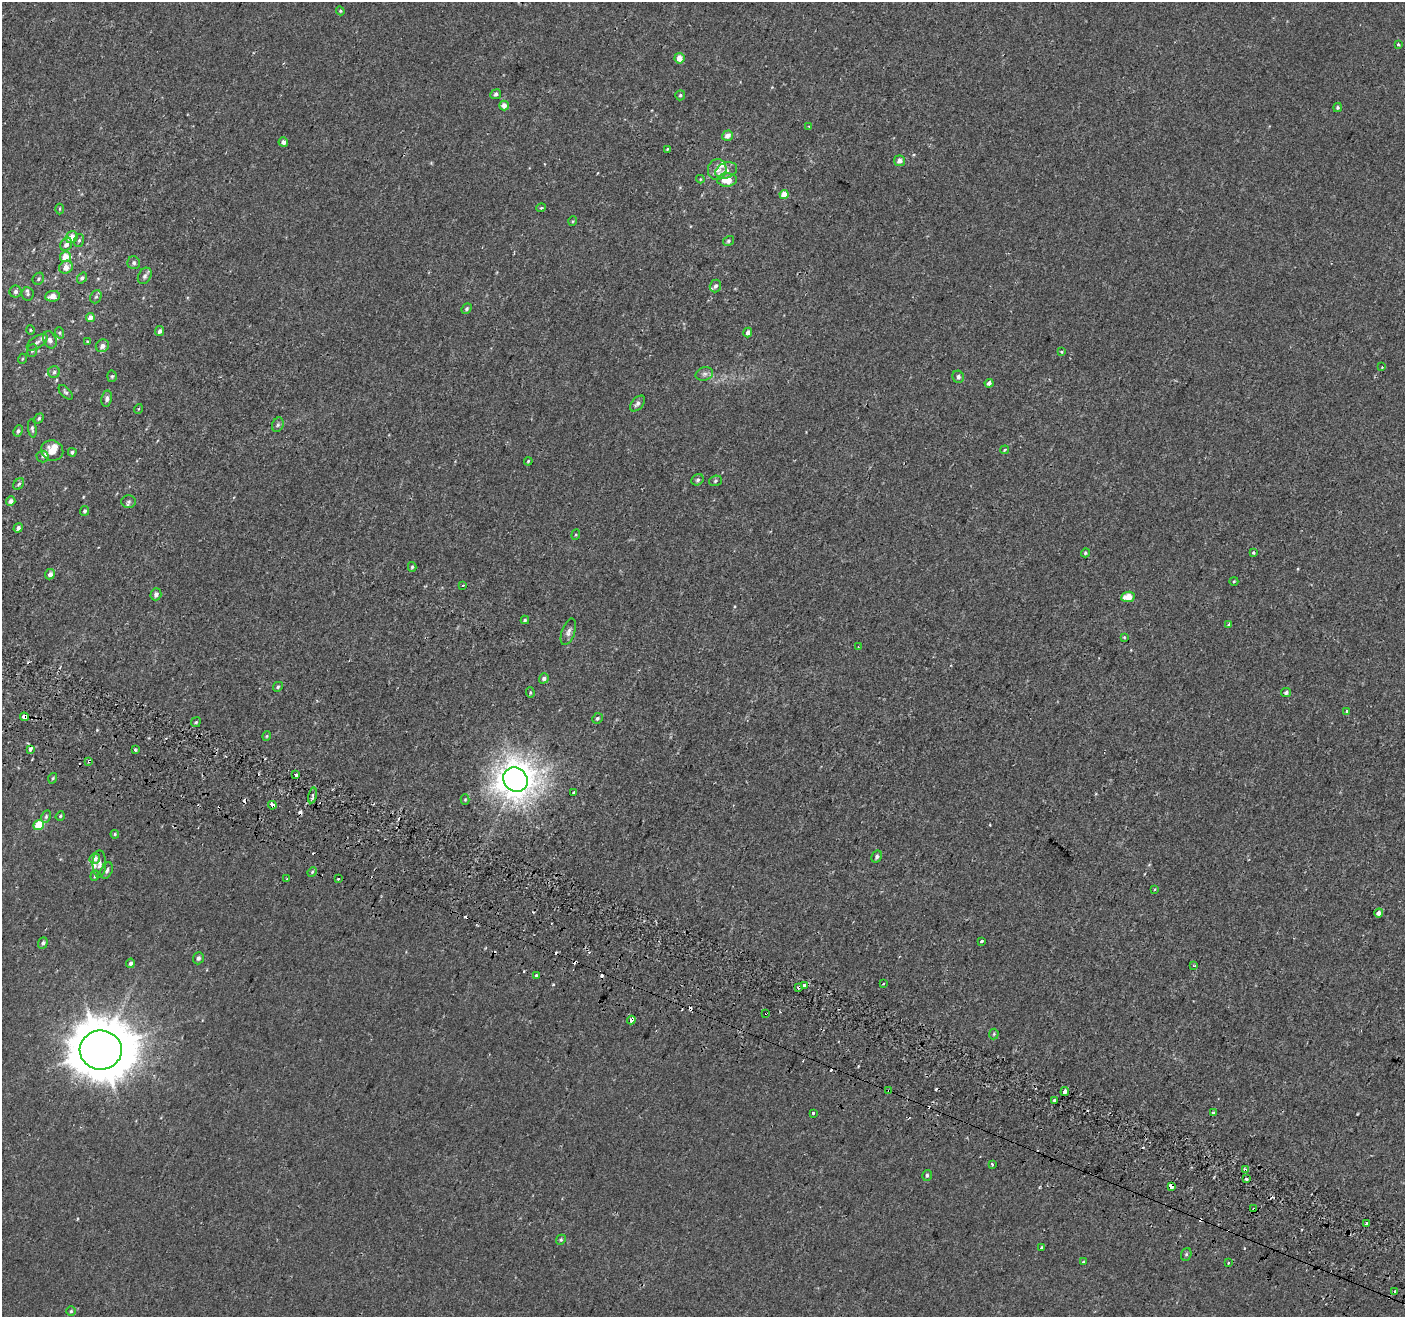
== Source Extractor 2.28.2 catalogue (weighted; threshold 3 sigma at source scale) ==
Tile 6 of 4 x 4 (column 2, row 2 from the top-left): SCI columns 1458-2860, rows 2887-4201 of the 5713 x 5842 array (HDU 1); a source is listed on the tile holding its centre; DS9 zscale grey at full resolution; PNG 1407 x 1319 px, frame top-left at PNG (2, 2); each listed source drawn as its Kron ellipse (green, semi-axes under 4 px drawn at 4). Shown black and unused: <1% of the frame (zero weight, under 2 of 3 exposures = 3% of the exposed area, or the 3 px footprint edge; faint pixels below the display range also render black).
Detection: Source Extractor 2.28.2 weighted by HDU 2 'WHT'; one run over the whole footprint, this tile lists its part. Background 9.13e-04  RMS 0.0031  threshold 0.0138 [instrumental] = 3 sigma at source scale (4.5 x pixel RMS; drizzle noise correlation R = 1.50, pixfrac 1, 0.0396/0.0396 arcsec/px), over >= 5 px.
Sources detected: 189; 1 inside a brighter object's white glare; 29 cosmic-ray / hot-pixel residue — neither listed nor drawn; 6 inside a brighter listed object's ellipse — not listed separately; the other 153 listed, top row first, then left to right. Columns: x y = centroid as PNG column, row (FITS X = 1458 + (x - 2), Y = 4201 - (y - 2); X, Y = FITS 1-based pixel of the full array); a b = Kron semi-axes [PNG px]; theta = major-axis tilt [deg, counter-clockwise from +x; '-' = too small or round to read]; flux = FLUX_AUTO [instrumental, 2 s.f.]
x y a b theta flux
340 11 4 4 - 0.29
1398 44 3 3 - 0.44
679 58 5 5 - 2.6
496 94 5 5 - 0.82
680 95 5 5 - 0.47
504 105 5 5 - 2
1337 107 4 4 - 0.47
809 126 3 3 - 0.56
727 136 5 5 - 1.7
283 142 5 4 - 1.1
667 149 3 3 - 0.29
899 161 5 5 - 1.5
717 169 10 9 - 2.5
726 170 11 7 20 1.9
700 179 4 4 - 0.24
727 180 10 6 1 4.7
784 194 4 4 - 3.3
541 208 5 3 - 0.35
60 209 5 3 - 0.28
573 221 5 3 - 0.26
72 237 6 5 - 2.9
79 240 6 5 - 0.54
728 241 6 4 33 0.45
66 244 7 5 59 1.7
66 257 6 5 - 4.7
134 263 6 6 - 0.74
66 267 7 6 - 2.7
145 276 9 6 61 0.98
82 278 6 4 52 0.69
38 279 6 5 - 0.57
715 286 6 5 - 0.91
16 292 6 6 - 0.78
28 294 7 6 - 0.64
52 296 7 5 6 2.3
96 297 7 5 66 0.66
467 309 6 4 48 0.51
90 317 4 4 - 1.9
30 330 4 4 - 0.33
160 331 5 4 - 0.89
60 333 6 3 -72 0.43
748 333 5 4 - 1.5
50 340 9 6 -68 1.2
87 341 4 3 - 0.25
37 342 12 6 33 0.91
102 346 7 6 - 1.3
32 350 6 5 - 0.56
1061 352 4 3 - 0.32
22 359 5 3 - 0.27
1382 367 2 2 - 0.29
54 372 6 6 - 0.68
704 374 9 6 15 1
112 376 5 5 - 0.49
958 377 6 5 - 0.92
989 383 4 4 - 0.97
66 392 9 5 -47 0.64
107 399 8 5 80 0.9
637 403 9 5 48 0.98
138 409 5 3 - 0.24
39 418 5 4 - 0.53
278 425 7 5 68 0.66
32 428 9 4 -83 0.66
18 431 6 4 64 0.68
1005 450 4 3 - 0.32
52 451 11 10 - 3.7
72 452 4 4 - 0.67
43 456 6 6 - 0.59
528 461 4 3 - 0.32
698 480 6 5 - 0.63
715 481 6 5 - 0.49
19 484 6 4 50 0.77
11 501 5 4 - 1.6
129 502 7 6 - 0.56
85 511 5 4 - 0.6
18 528 5 4 - 0.78
576 535 5 4 - 0.36
1085 553 5 4 - 0.47
1253 553 4 3 - 0.46
412 567 5 4 - 0.41
50 574 5 5 - 1.3
1234 581 4 4 - 0.31
463 585 3 2 - 0.21
156 594 6 5 - 1.1
1128 597 7 5 8 4.1
525 620 4 4 - 0.43
1229 624 4 3 - 6.1
568 632 14 6 70 1.2
1124 637 4 4 - 0.28
858 647 3 3 - 0.25
544 678 5 4 - 0.81
278 687 5 4 - 0.46
530 693 5 4 - 0.38
1286 693 5 4 - 0.71
1347 711 3 3 - 1.9
25 717 4 3 - 6.6
597 718 5 5 - 0.54
196 722 5 4 - 0.42
267 736 4 4 - 0.33
30 749 4 3 - 2.5
135 750 3 3 - 0.5
89 761 4 3 - 0.48
296 774 4 3 - 2.8
53 778 5 3 - 0.34
515 780 13 11 -46 300
573 792 3 3 - 0.33
312 795 8 3 79 0.97
465 799 5 4 - 0.34
272 805 4 3 - 7.1
60 816 5 4 - 0.35
46 817 6 4 64 0.51
39 825 5 5 - 7.3
115 834 4 4 - 0.33
877 857 6 5 - 0.83
95 859 5 5 - 2
99 864 13 6 89 1.5
107 870 9 5 66 0.89
312 872 5 4 - 0.34
95 876 5 4 - 0.45
287 879 3 2 - 0.27
339 879 3 2 - 0.39
1154 889 3 3 - 0.35
1379 913 4 4 - 1.8
981 941 3 3 - 1.2
43 943 6 4 69 0.73
198 958 6 5 - 0.82
130 963 5 4 - 0.84
1194 966 3 2 - 0.3
536 976 3 3 - 1.2
883 984 3 2 - 0.23
804 985 4 3 - 2.8
799 987 3 3 - 0.75
766 1013 3 3 - 1.4
631 1020 4 3 - 2.9
994 1034 5 5 - 0.37
101 1050 21 19 2 1400
889 1090 3 3 - 0.35
1065 1092 4 3 - 3.5
1055 1100 3 3 - 1.1
813 1113 3 3 - 1
1214 1113 3 3 - 0.57
992 1164 3 3 - 0.8
1245 1170 4 3 - 1.7
927 1175 5 5 - 0.57
1246 1179 3 3 - 0.7
1171 1186 4 3 - 70
1254 1209 3 3 - 1.2
1366 1223 3 3 - 1.2
561 1240 5 4 - 0.42
1042 1247 3 3 - 0.99
1186 1254 6 5 - 0.51
1083 1262 4 2 - 0.24
1228 1263 3 2 - 0.55
1395 1291 3 3 - 0.87
71 1311 5 5 - 0.42
Overlapping masked pixels (flux is a lower limit): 11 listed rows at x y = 25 717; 89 761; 272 805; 799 987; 766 1013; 631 1020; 889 1090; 1065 1092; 1245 1170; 1171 1186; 1254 1209